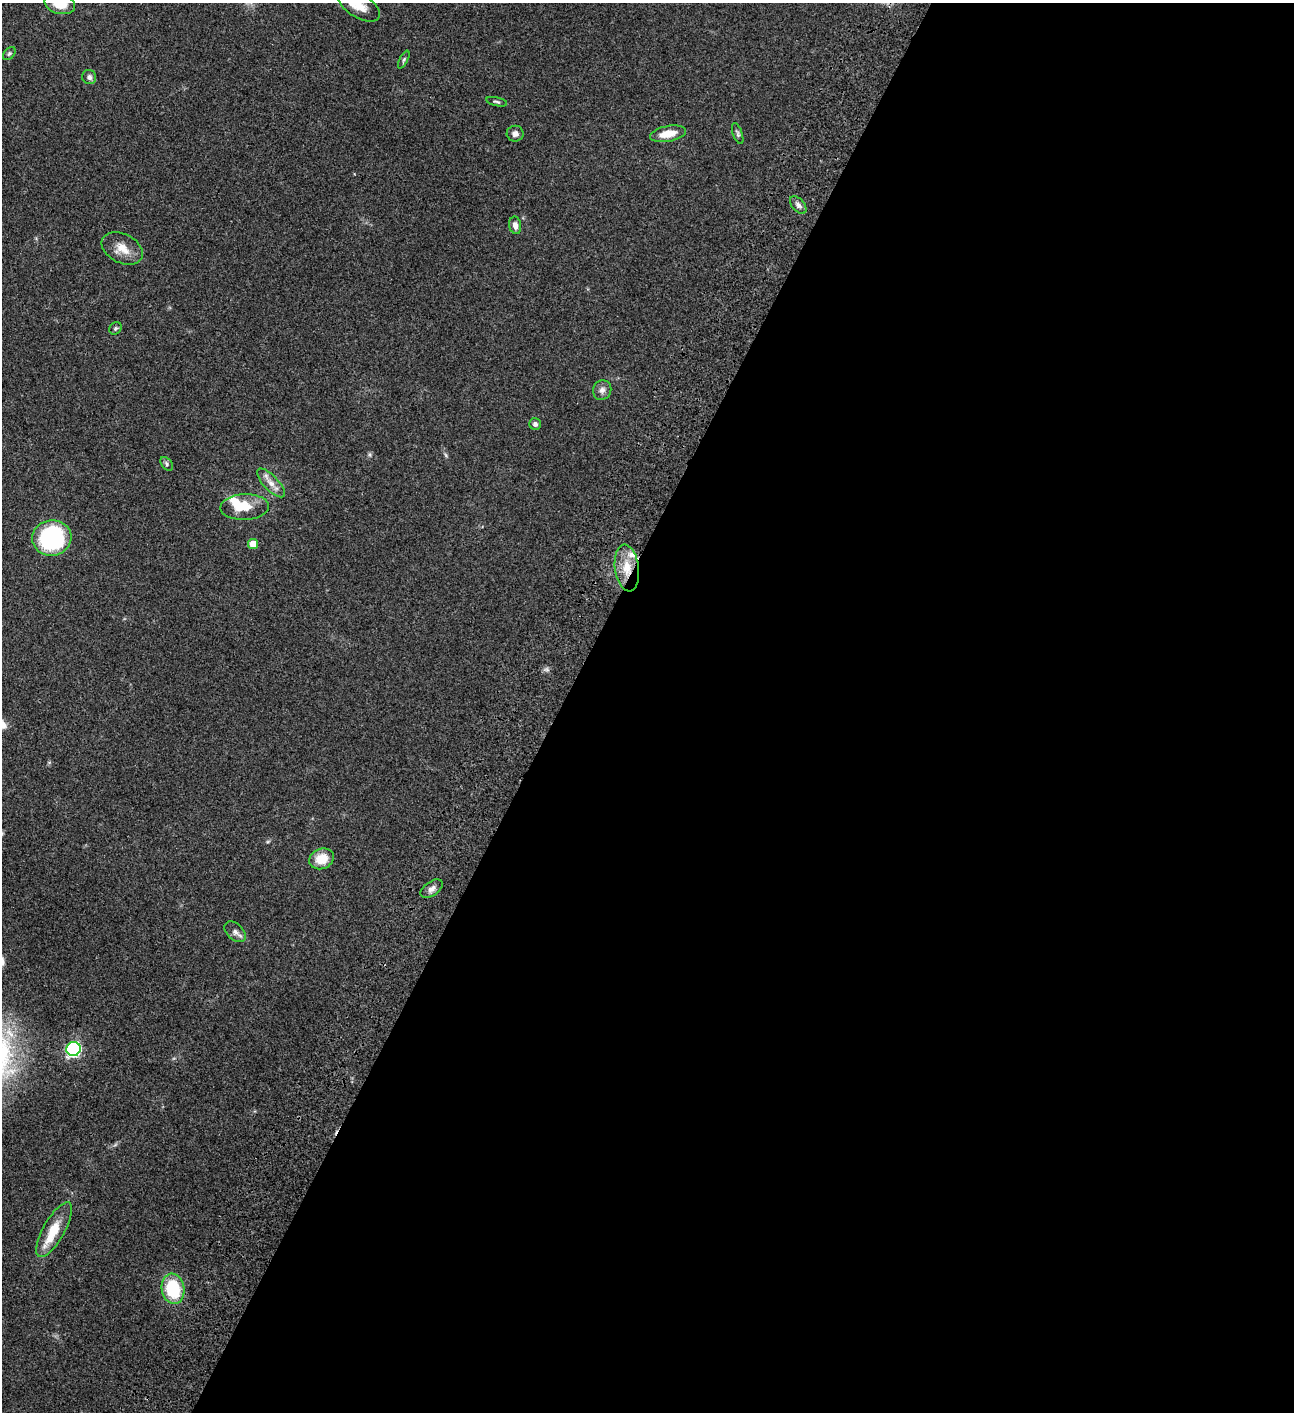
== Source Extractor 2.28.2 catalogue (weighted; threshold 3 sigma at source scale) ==
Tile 12 of 4 x 4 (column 4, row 3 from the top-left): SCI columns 4382-5673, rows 1613-3022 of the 6049 x 6047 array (HDU 1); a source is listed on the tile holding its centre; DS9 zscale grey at full resolution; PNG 1296 x 1414 px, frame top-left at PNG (2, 3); each listed source drawn as its Kron ellipse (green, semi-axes under 4 px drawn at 4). Shown black and unused: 57% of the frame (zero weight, under 3 of 4 exposures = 13% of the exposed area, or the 3 px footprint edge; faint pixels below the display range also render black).
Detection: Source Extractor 2.28.2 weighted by HDU 2 'WHT'; one run over the whole footprint, this tile lists its part. Background 0.064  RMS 0.0059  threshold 0.0264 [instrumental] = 3 sigma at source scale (4.5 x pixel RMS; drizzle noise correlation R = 1.50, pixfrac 1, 0.05/0.05 arcsec/px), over >= 5 px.
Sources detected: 30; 3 inside a brighter listed object's ellipse — not listed separately; the other 27 listed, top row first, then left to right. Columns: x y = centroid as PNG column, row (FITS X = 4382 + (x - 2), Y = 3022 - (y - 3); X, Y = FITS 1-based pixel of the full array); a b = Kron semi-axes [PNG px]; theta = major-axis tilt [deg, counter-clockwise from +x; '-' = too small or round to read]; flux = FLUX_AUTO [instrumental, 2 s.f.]
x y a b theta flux
60 4 15 10 -16 10
359 6 23 12 -31 8.6
9 53 7 5 49 0.98
404 60 9 4 63 1
89 77 7 6 - 1.9
497 102 10 4 -12 1
515 134 8 8 - 2.2
668 134 18 7 11 8.3
738 134 11 4 -71 1.3
798 205 10 6 -49 2.1
515 225 9 6 -81 2.9
122 248 22 14 -27 8.5
115 328 7 5 44 0.99
602 390 10 9 - 2.7
535 424 6 6 - 1.6
167 464 8 5 -52 1.3
271 483 18 7 -46 5
245 507 24 13 2 12
52 538 19 17 7 60
253 544 5 5 - 9
627 568 23 12 -82 12
322 859 12 10 21 10
432 889 13 7 35 2.7
235 932 12 8 -44 2.7
73 1049 7 7 - 120
54 1230 31 10 60 15
173 1289 15 11 -80 30
Overlapping masked pixels (flux is a lower limit): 1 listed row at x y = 627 568
Isophote crosses this tile's border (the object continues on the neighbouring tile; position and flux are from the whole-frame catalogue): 1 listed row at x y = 60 4